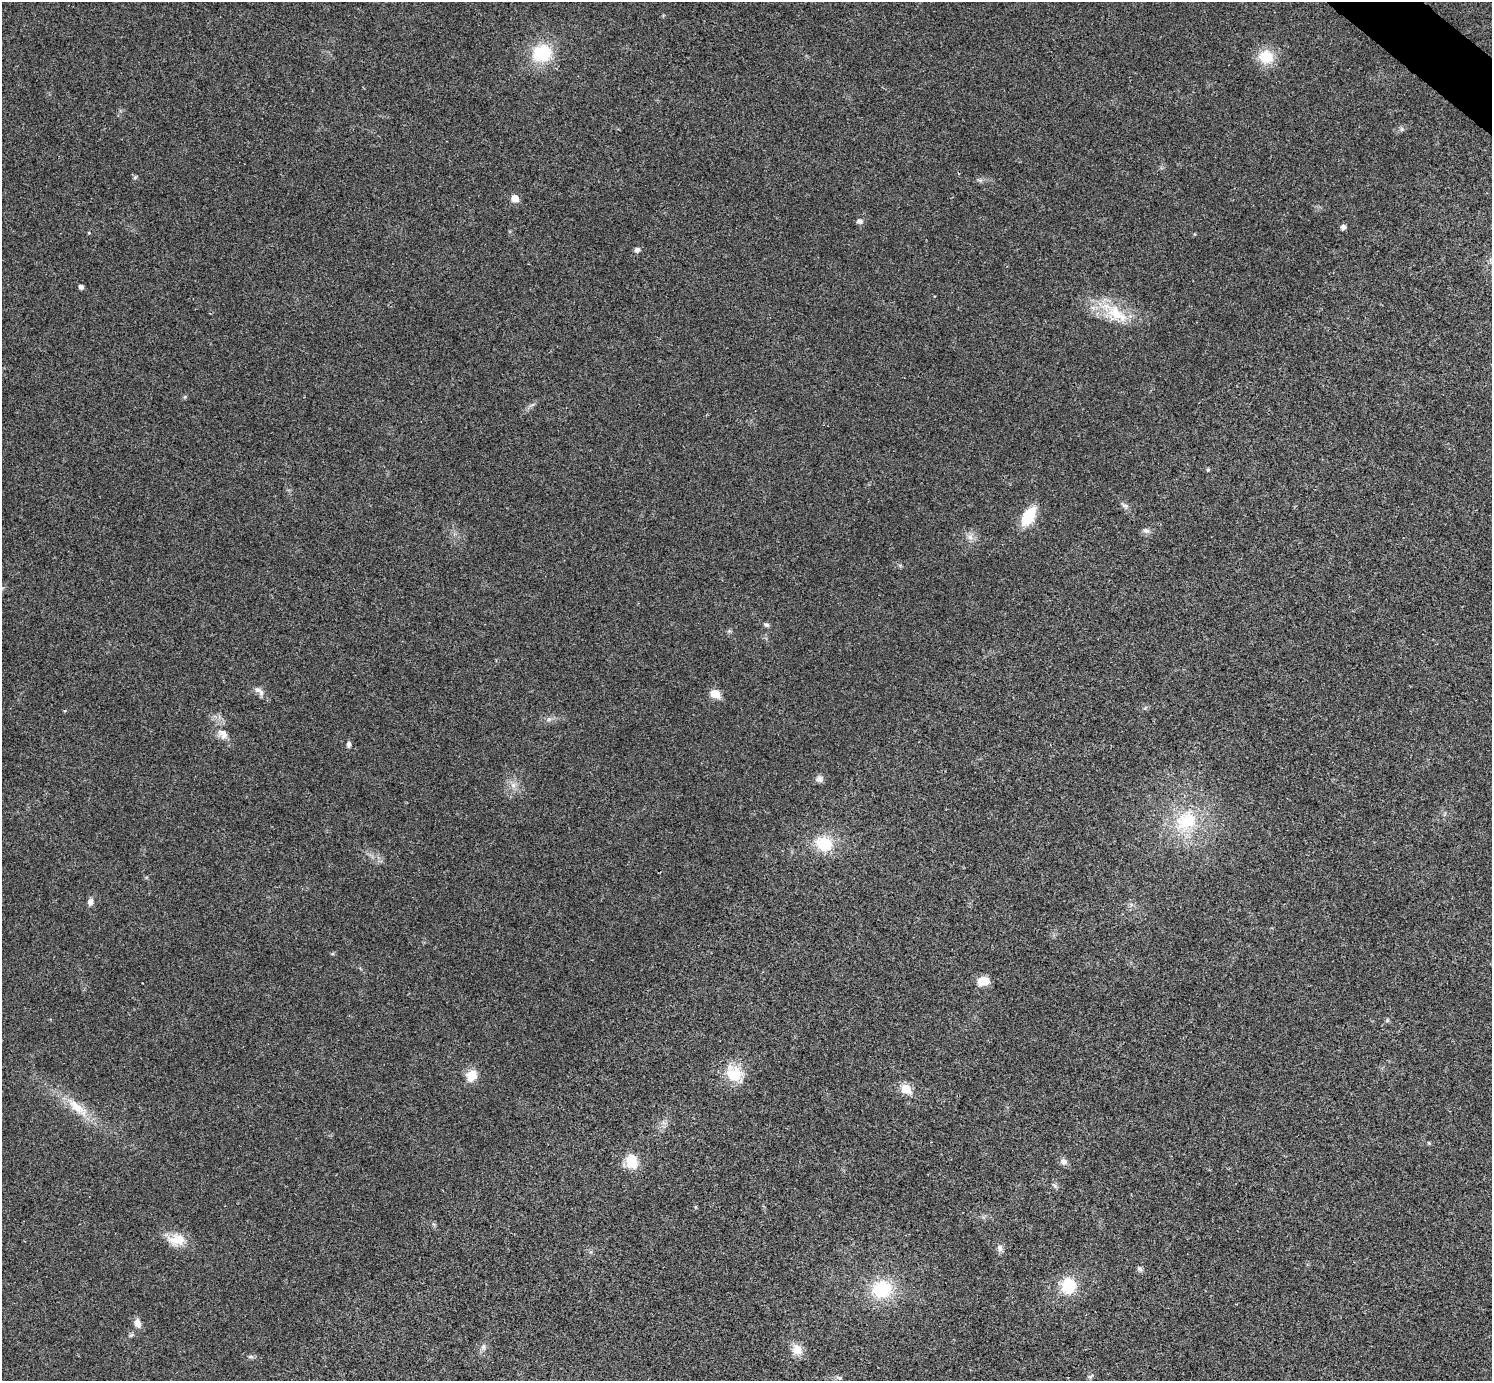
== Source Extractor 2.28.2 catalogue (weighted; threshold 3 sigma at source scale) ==
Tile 10 of 4 x 4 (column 2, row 3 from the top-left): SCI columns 1499-2988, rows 1684-3062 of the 5975 x 5977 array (HDU 1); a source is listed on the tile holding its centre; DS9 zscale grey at full resolution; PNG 1494 x 1383 px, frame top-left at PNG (2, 2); no overlay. Shown black and unused: <1% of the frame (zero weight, under 3 of 4 exposures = <1% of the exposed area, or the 3 px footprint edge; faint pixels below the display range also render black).
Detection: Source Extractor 2.28.2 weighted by HDU 2 'WHT'; one run over the whole footprint, this tile lists its part. Background 0.021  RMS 0.0056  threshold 0.025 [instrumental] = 3 sigma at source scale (4.5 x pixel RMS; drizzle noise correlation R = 1.50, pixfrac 1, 0.05/0.05 arcsec/px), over >= 5 px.
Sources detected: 48; all 48 listed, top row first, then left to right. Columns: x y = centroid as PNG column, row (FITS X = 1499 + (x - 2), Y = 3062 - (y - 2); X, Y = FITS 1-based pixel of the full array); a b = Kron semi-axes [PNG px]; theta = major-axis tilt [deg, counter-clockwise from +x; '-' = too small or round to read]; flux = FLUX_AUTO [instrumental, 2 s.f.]
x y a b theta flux
542 53 20 17 16 27
1266 57 14 13 - 15
1402 129 7 4 89 0.93
135 177 6 4 19 0.71
515 198 5 5 - 7.7
859 221 8 6 -21 1.7
1343 227 6 5 - 2
89 233 4 3 - 0.44
637 250 5 5 - 2.2
81 287 4 4 - 2
1117 314 35 18 -33 21
185 397 6 5 - 0.76
1208 470 5 4 - 0.69
1125 506 12 5 -29 1.6
1028 516 17 10 58 21
1146 530 9 7 -2 1.9
970 538 7 4 19 1.5
766 625 8 5 -14 1.1
257 690 12 7 -23 2.7
715 694 6 5 - 16
549 719 6 5 - 1.2
223 734 17 11 -52 5.3
349 744 7 5 90 1.5
819 779 11 9 4 2.2
513 785 7 5 -45 1.9
1186 821 33 26 33 31
824 844 19 16 -21 18
90 902 8 6 85 2.7
983 981 11 9 7 8.5
734 1074 28 20 -39 15
471 1075 13 11 54 8.3
906 1089 6 6 - 18
77 1107 37 12 -39 15
1429 1143 5 4 - 0.57
632 1161 13 11 -77 13
1063 1161 9 8 - 2.3
695 1207 5 3 - 0.62
177 1240 24 15 1 9.8
1000 1248 9 8 - 2.3
1140 1269 7 5 -46 1.2
1068 1286 19 17 -85 17
882 1289 23 20 19 26
137 1323 11 8 -73 3.4
483 1347 9 6 90 1.7
797 1349 13 11 -62 6.8
251 1357 8 4 8 1.1
1090 1376 10 2 36 0.79
840 1378 8 6 -1 1.2